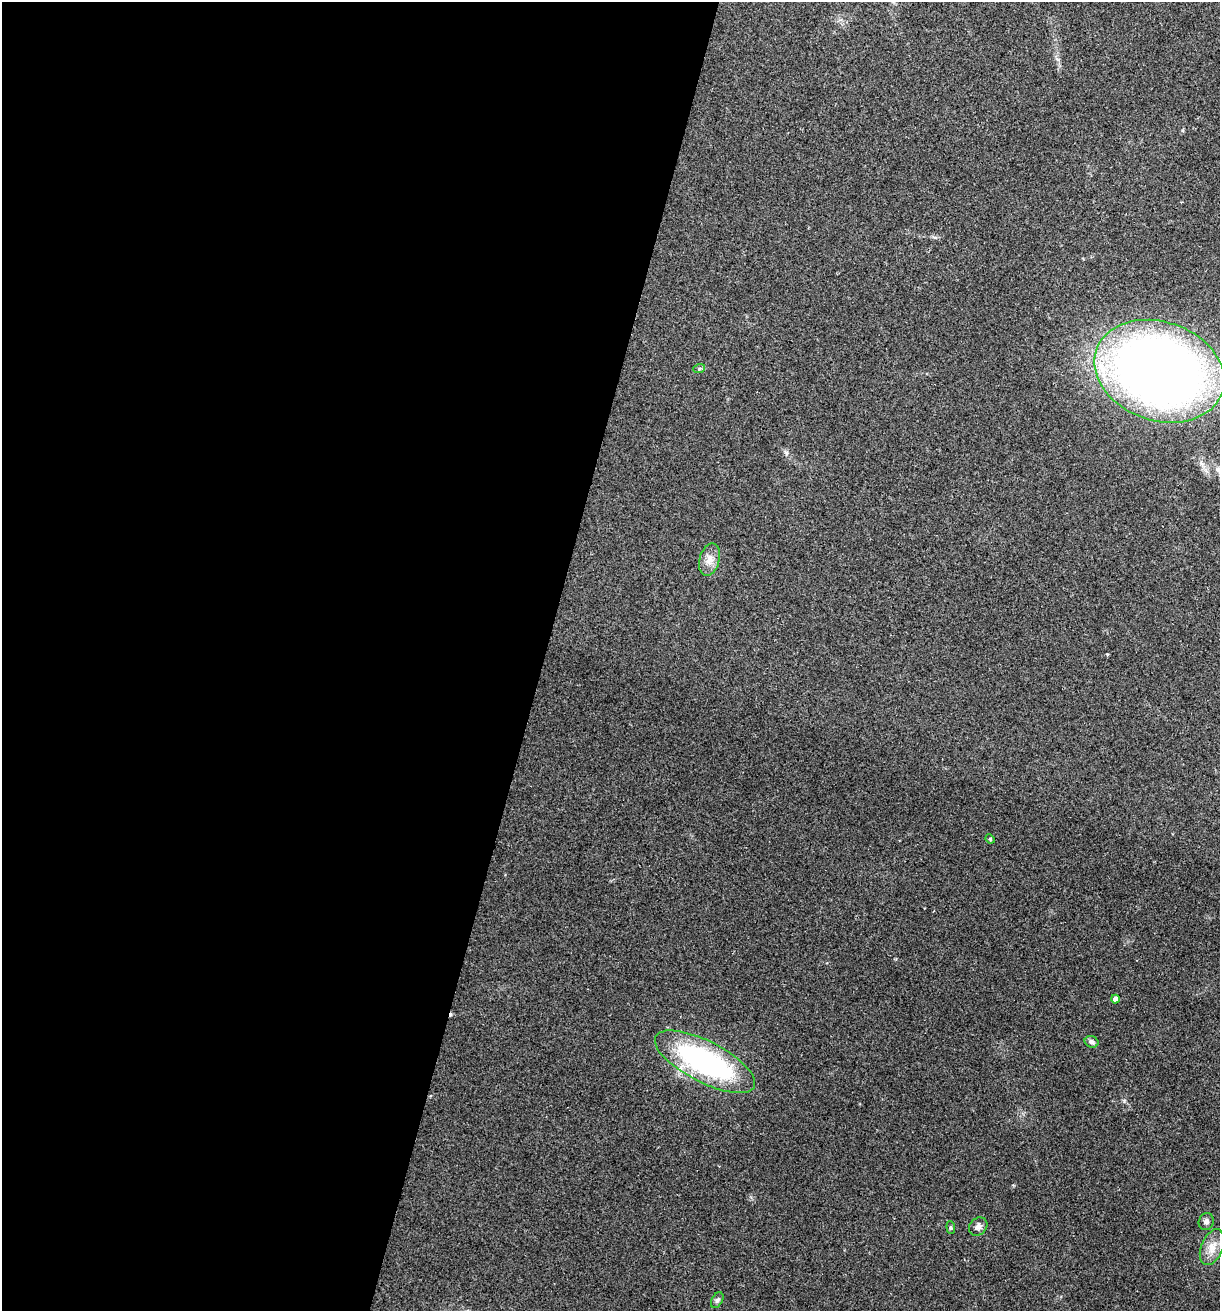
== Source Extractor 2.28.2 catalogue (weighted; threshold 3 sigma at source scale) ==
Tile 5 of 4 x 4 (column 1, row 2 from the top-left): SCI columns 130-1347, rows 2622-3930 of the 5257 x 5239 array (HDU 1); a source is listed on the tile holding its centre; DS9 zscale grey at full resolution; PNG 1222 x 1313 px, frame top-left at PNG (2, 2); each listed source drawn as its Kron ellipse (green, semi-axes under 4 px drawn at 4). Shown black and unused: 45% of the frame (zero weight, under 2 of 3 exposures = <1% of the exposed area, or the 3 px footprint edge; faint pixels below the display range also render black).
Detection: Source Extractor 2.28.2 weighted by HDU 2 'WHT'; one run over the whole footprint, this tile lists its part. Background 0.0851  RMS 0.0082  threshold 0.0369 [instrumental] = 3 sigma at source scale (4.5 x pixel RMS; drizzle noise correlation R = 1.50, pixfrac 1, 0.05/0.05 arcsec/px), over >= 5 px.
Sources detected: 14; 1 cosmic-ray / hot-pixel residue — neither listed nor drawn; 1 inside a brighter listed object's ellipse — not listed separately; the other 12 listed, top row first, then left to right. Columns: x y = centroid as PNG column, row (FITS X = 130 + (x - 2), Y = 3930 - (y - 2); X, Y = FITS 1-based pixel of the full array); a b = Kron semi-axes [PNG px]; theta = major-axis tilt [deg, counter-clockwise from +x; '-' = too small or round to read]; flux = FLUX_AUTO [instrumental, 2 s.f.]
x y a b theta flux
699 369 6 4 20 1.2
1159 371 67 49 -19 880
709 560 16 10 75 7.5
990 839 5 4 - 1
1115 999 4 4 - 6.5
1091 1042 7 5 -22 2.7
705 1062 55 20 -27 160
1206 1222 9 7 69 3.1
978 1227 10 8 45 3.3
951 1228 6 4 -85 1.2
1212 1247 19 11 67 9.8
717 1300 8 5 60 2